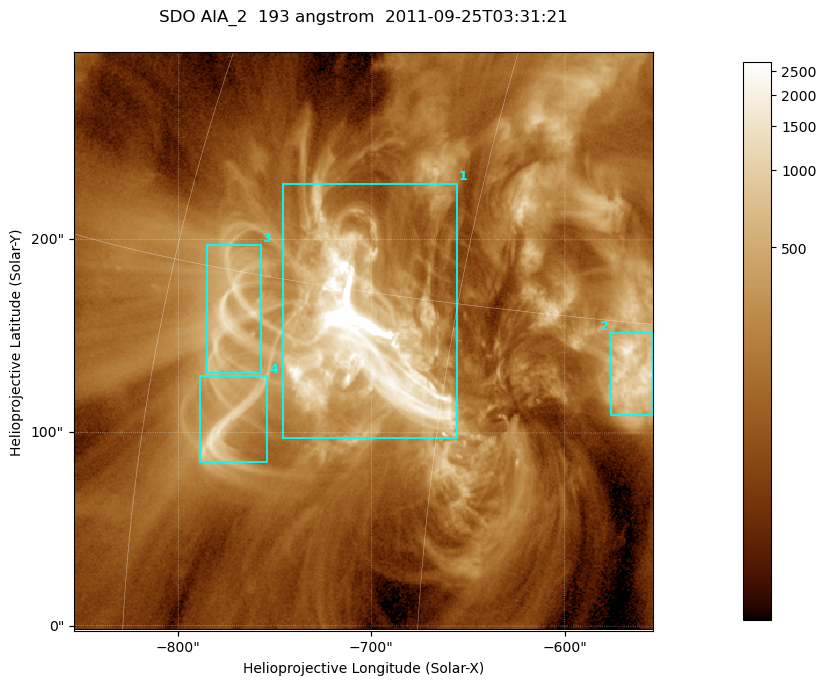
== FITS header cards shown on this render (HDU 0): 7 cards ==
TELESCOP= 'SDO     '           /
INSTRUME= 'AIA_2   '           /
WAVELNTH=                  193 /
WAVEUNIT= 'angstrom'           /
DATE-OBS= '2011-09-25T03:31:21.98' /
CTYPE1  = 'HPLN-TAN'           /
CTYPE2  = 'HPLT-TAN'           /

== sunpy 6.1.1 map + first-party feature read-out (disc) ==
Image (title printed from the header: SDO AIA_2  193 angstrom  2011-09-25T03:31:21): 499 x 499 px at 0.601 arcsec/px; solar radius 957 arcsec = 1592 px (partial field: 3.1% of the solar disc is inside the frame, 100% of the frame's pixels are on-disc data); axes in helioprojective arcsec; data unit not stated in the header (colour bar unlabelled)
Orientation: roll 0.0578 deg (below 1 deg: not rotated)
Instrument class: DISC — disc imager (sunpy class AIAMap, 193 A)
Bright regions (active regions / flare kernels): reference = the on-disc median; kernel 5 px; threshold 5 sigma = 491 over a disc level ~146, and >= 1.15x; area >= 249 px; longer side >= 6 px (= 3.6 arcsec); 4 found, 4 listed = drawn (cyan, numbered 1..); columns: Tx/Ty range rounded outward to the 2 arcsec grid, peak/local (2 s.f.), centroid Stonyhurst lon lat
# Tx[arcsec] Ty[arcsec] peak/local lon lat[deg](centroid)
1 -746..-656 96..230 110 -49 +13
2 -576..-554 108..152 12 -37 +13
3 -786..-756 130..198 9.5 -56 +14
4 -790..-754 84..130 10 -55 +10